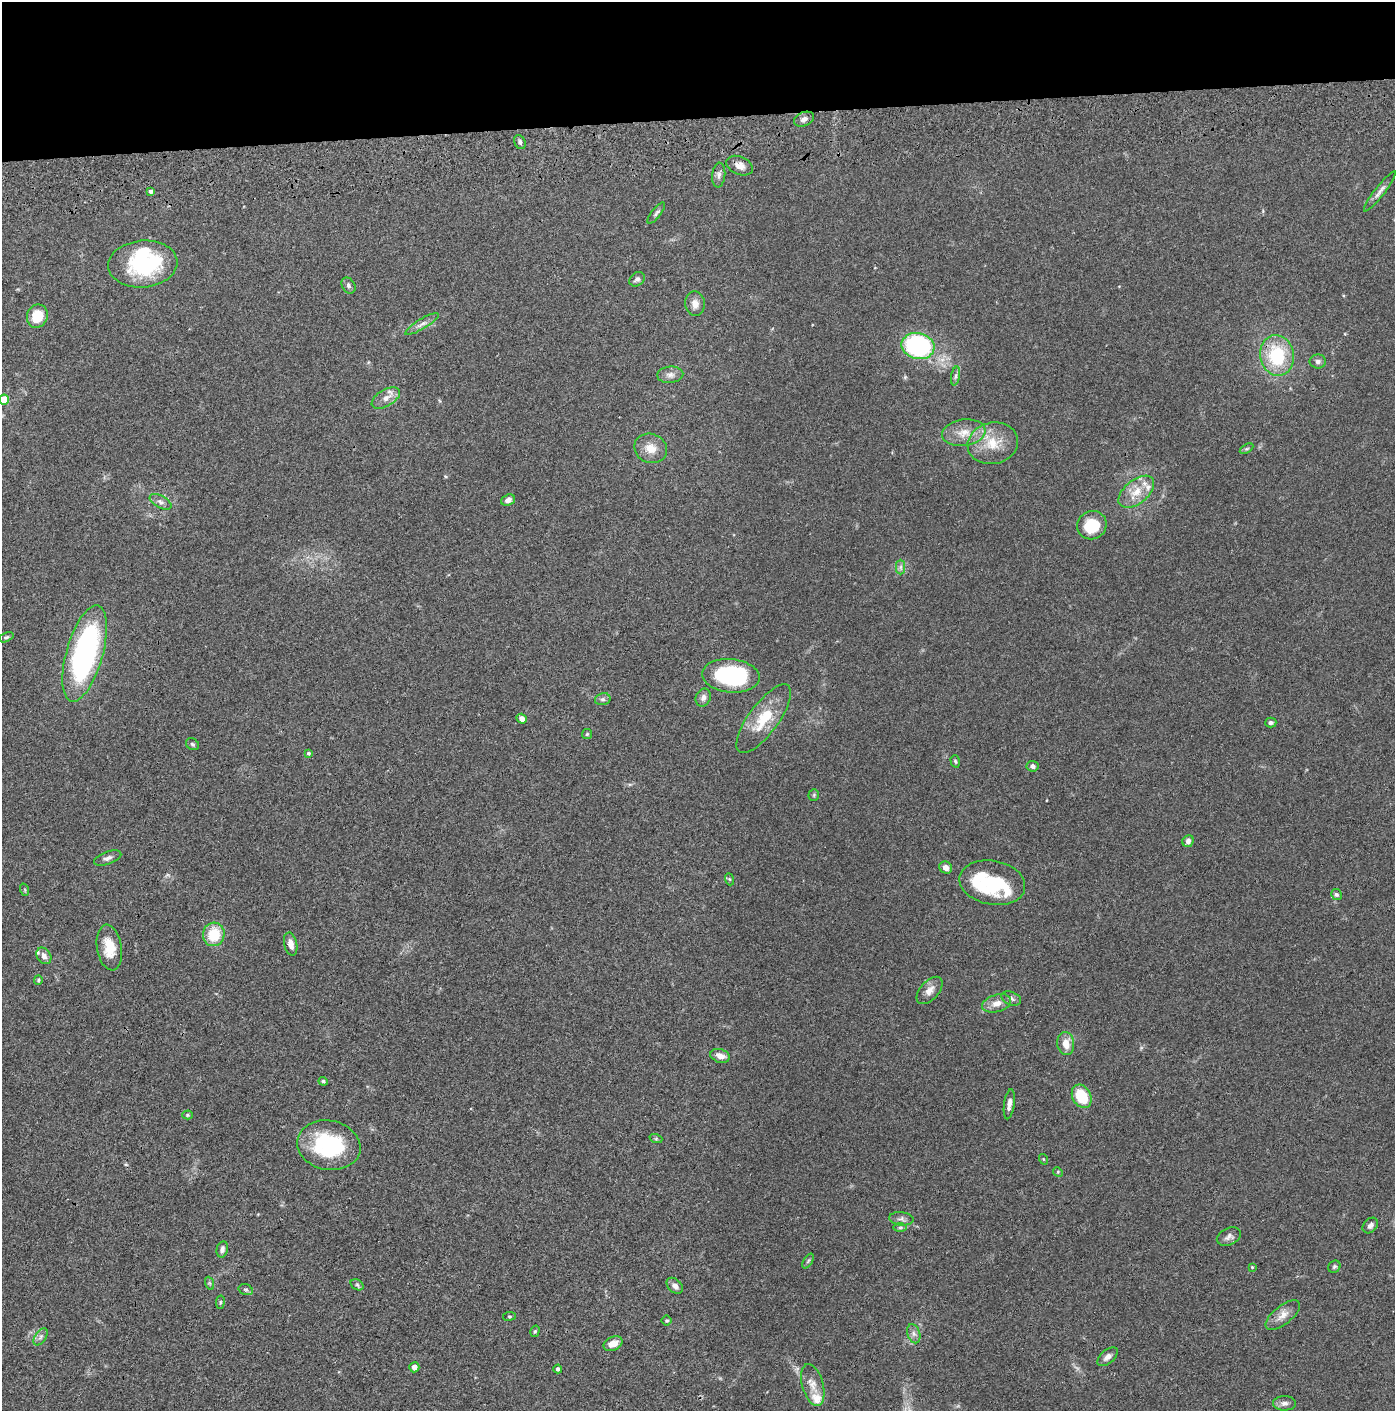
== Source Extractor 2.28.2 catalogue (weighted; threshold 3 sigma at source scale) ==
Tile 2 of 3 x 3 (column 2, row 1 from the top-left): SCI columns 1443-2835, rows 2934-4342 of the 4276 x 4457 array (HDU 1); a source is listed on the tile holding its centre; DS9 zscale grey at full resolution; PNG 1397 x 1413 px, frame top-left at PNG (2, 2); each listed source drawn as its Kron ellipse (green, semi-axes under 4 px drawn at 4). Shown black and unused: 8% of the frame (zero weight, under 3 of 4 exposures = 6% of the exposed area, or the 3 px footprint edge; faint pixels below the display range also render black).
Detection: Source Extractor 2.28.2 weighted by HDU 2 'WHT'; one run over the whole footprint, this tile lists its part. Background 0.0841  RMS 0.0061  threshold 0.0273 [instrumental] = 3 sigma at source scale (4.5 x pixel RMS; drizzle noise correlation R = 1.50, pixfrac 1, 0.05/0.05 arcsec/px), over >= 5 px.
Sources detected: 101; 3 inside a brighter object's white glare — neither listed nor drawn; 5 inside a brighter listed object's ellipse — not listed separately; the other 93 listed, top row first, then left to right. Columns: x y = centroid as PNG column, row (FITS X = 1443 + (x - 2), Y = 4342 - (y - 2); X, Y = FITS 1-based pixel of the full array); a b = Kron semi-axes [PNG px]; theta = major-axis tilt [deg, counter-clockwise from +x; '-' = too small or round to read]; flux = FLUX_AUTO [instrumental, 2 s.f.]
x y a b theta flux
804 119 10 7 21 2.7
520 142 7 5 -65 1.6
740 166 14 9 -22 3.9
719 175 12 6 84 2.2
151 191 4 4 - 1.7
1380 191 25 5 52 3.4
656 213 13 4 51 1.6
143 264 34 23 5 53
637 279 8 6 38 1.9
348 285 8 6 -59 1.7
695 304 12 10 -84 4.5
37 316 12 10 70 14
422 324 19 5 31 3.2
918 346 16 13 -12 85
1277 355 20 16 -80 36
1318 361 8 7 - 2.1
670 375 13 8 4 3.1
955 376 9 4 79 1.6
386 398 16 8 30 5.3
4 400 5 5 - 18
964 433 22 13 8 9.8
993 443 25 20 13 17
651 448 17 14 -21 7.9
1246 449 7 4 31 0.91
1136 492 21 11 39 9.9
508 500 7 5 21 2.9
161 502 12 6 -28 2.4
1092 525 15 14 - 19
901 567 7 4 90 1.4
6 637 8 4 23 1
85 653 50 18 74 140
731 676 29 16 -5 63
703 698 9 7 67 2.5
603 699 8 6 13 1.6
522 719 5 4 - 3
764 719 41 15 54 21
1271 723 6 5 - 1.4
587 734 5 5 - 0.74
192 744 7 5 -33 1.1
308 753 4 4 - 1.1
955 761 6 4 -74 0.88
1033 766 6 5 - 2
814 795 6 5 - 0.91
1188 841 6 5 - 2.4
108 858 14 6 20 2.3
946 867 6 6 - 3.7
729 879 6 4 -70 0.8
992 883 33 22 -11 39
25 890 6 4 -72 0.75
1336 895 5 5 - 1.3
214 934 12 10 76 17
291 944 12 6 -77 3.7
109 947 23 12 -81 13
44 956 9 6 -56 2.8
38 980 5 4 - 0.69
929 990 16 9 48 4.9
1011 998 10 6 -21 2
997 1003 15 8 15 5.2
1066 1044 11 8 -82 6.3
720 1056 10 6 -18 4.2
323 1081 4 4 - 1.1
1082 1096 12 9 -62 22
1009 1104 15 5 81 3.1
187 1115 5 4 - 0.74
656 1139 6 4 -18 0.87
329 1145 32 24 -11 50
1043 1159 5 3 - 0.5
1058 1172 5 4 - 0.69
901 1219 12 6 -6 2.2
1370 1226 9 6 46 2.1
900 1227 7 4 1 1.1
1229 1237 13 8 25 2.7
222 1249 8 5 77 2
808 1261 8 3 58 0.89
1252 1267 4 3 - 0.47
1334 1267 6 5 - 1.1
209 1283 7 4 -71 0.94
357 1285 7 5 -31 1.2
675 1286 9 6 -42 2.9
246 1290 7 5 -16 1.2
220 1302 7 3 82 0.74
1283 1315 21 9 39 5.6
509 1316 6 3 7 0.68
667 1321 5 5 - 0.85
535 1331 6 4 74 0.87
914 1334 10 6 -71 2.3
41 1337 10 5 57 1.9
613 1344 10 6 25 5.8
1108 1357 12 6 41 2.8
414 1367 5 5 - 3.3
558 1369 4 4 - 1.2
813 1385 21 10 -74 6.8
1284 1403 11 7 -1 2.7
Isophote crosses this tile's border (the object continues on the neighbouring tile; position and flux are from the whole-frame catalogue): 1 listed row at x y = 4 400